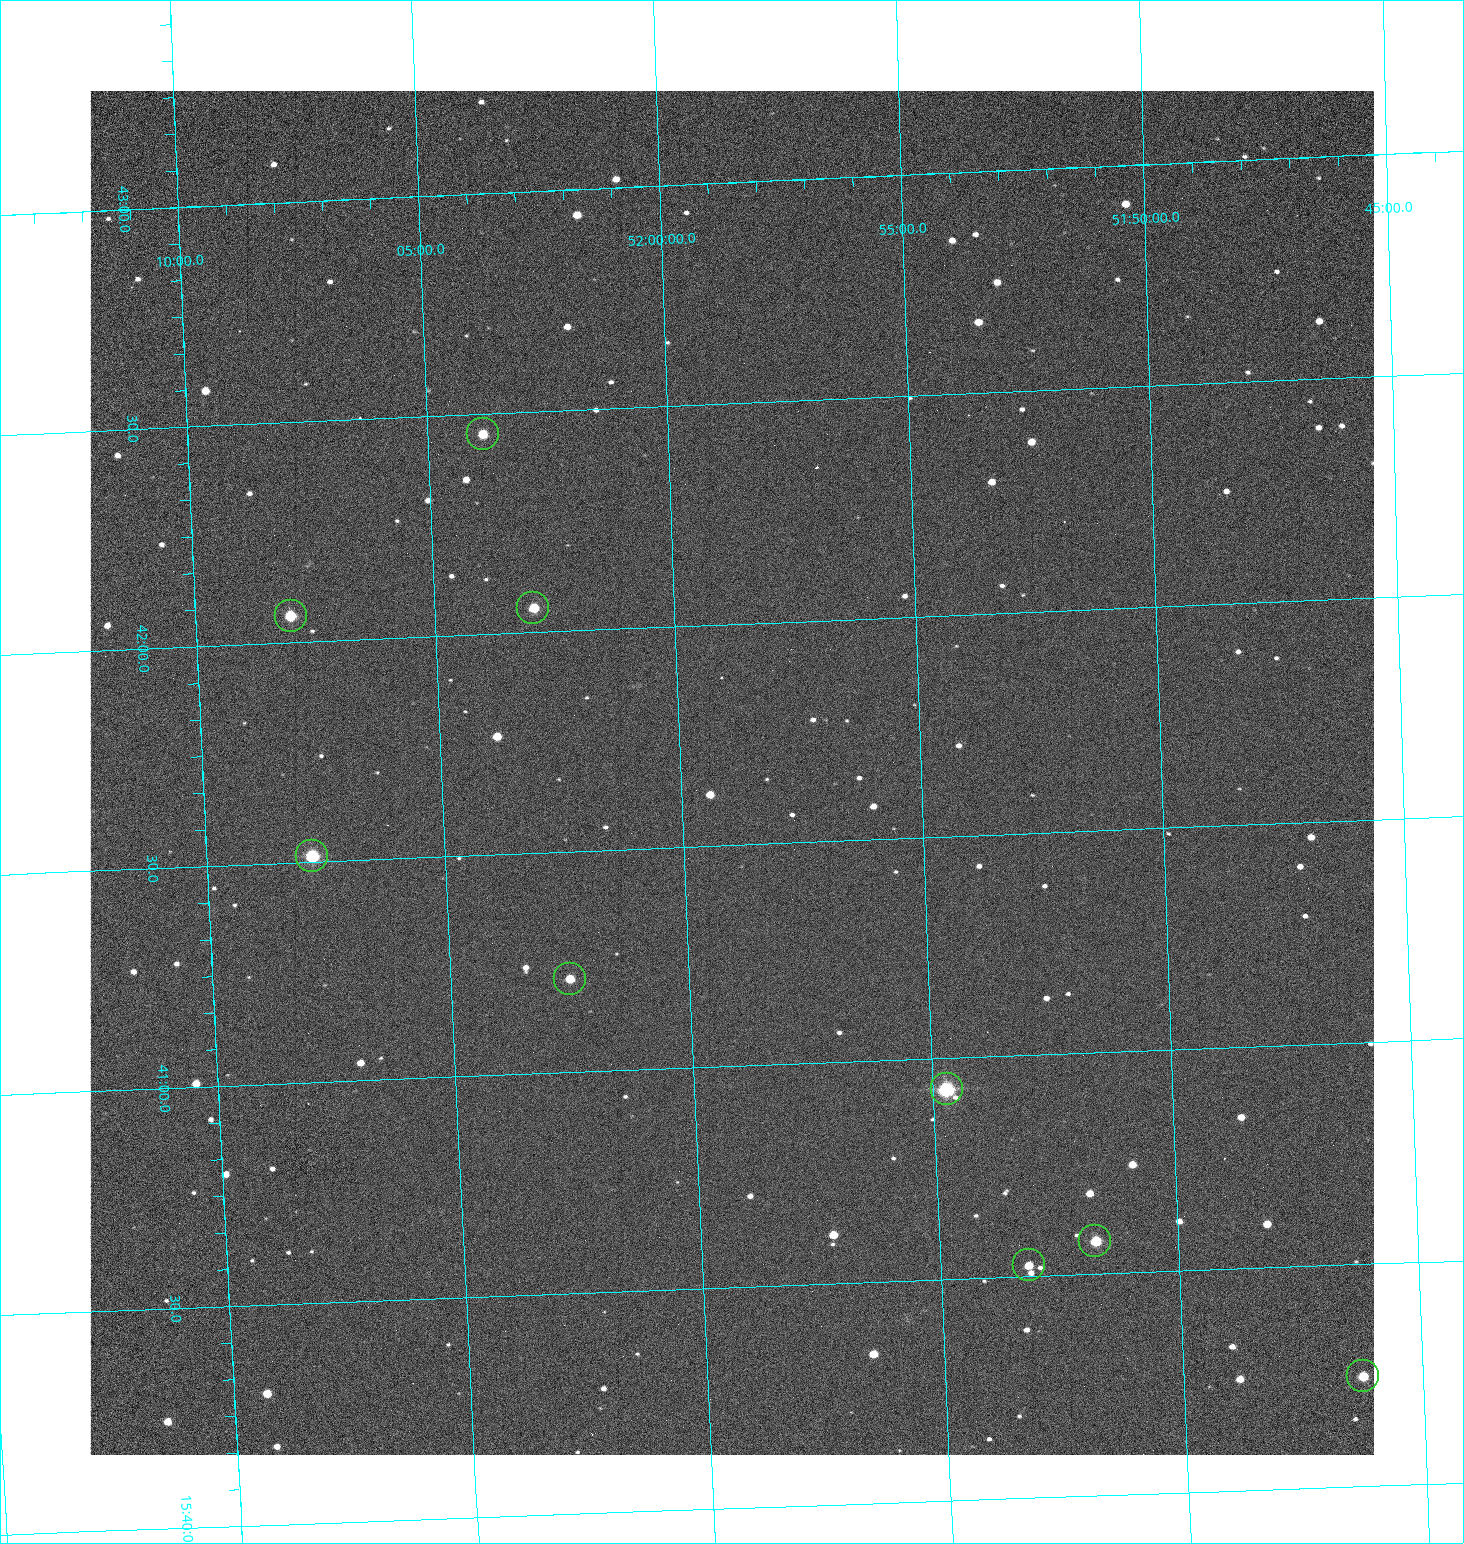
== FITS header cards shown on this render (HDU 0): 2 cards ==
NAXIS1  =                 1284 /fastest changing axis
NAXIS2  =                 1364 /next to fastest changing axis

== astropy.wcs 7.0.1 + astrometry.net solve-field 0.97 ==
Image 1284 x 1364 px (HDU 0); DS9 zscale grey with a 90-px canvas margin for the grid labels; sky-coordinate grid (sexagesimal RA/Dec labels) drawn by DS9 from the SOLVED WCS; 9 Tycho-2 reference stars matched to detected sources circled (green)
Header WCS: RA---TAN/DEC--TAN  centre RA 15:41:40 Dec +51:59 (235.42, +51.98 deg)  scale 1.26 arcsec/px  FOV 26.9' x 28.5'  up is +92 deg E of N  parity flipped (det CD > 0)
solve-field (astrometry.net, Tycho-2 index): VERIFIED the header's WCS against the Tycho-2 star catalogue (9 matches, 0 conflicts) and refined it, rather than solving blind
Solved WCS: RA---TAN-SIP/DEC--TAN-SIP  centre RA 15:41:40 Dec +51:59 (235.42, +51.98 deg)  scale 1.25 arcsec/px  FOV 26.8' x 28.5'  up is +92 deg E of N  parity flipped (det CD > 0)
The solver's refit moves the header's centre by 0.59 arcsec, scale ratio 0.997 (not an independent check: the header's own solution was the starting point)
Tycho-2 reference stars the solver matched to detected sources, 9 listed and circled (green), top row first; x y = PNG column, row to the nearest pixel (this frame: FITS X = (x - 90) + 1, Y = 1364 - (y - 91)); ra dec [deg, ICRS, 3 dp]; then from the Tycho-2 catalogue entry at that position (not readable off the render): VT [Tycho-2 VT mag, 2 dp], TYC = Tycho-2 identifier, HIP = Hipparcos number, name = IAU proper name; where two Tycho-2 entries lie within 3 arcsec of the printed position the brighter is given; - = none
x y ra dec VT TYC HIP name
483 434 235.614 +52.064 11.61 3489-1132-1 - -
533 608 235.514 +52.049 11.19 3489-1407-1 - -
291 616 235.515 +52.133 11.12 3489-1380-1 - -
312 856 235.378 +52.130 9.31 3489-1322-1 76850 -
570 979 235.303 +52.042 11.52 3489-958-1 - -
947 1089 235.232 +51.912 9.59 3489-824-1 - -
1095 1241 235.143 +51.862 10.97 3489-1016-1 - -
1029 1265 235.131 +51.886 12.29 3489-908-1 - -
1363 1376 235.062 +51.771 11.53 3489-1453-1 - -